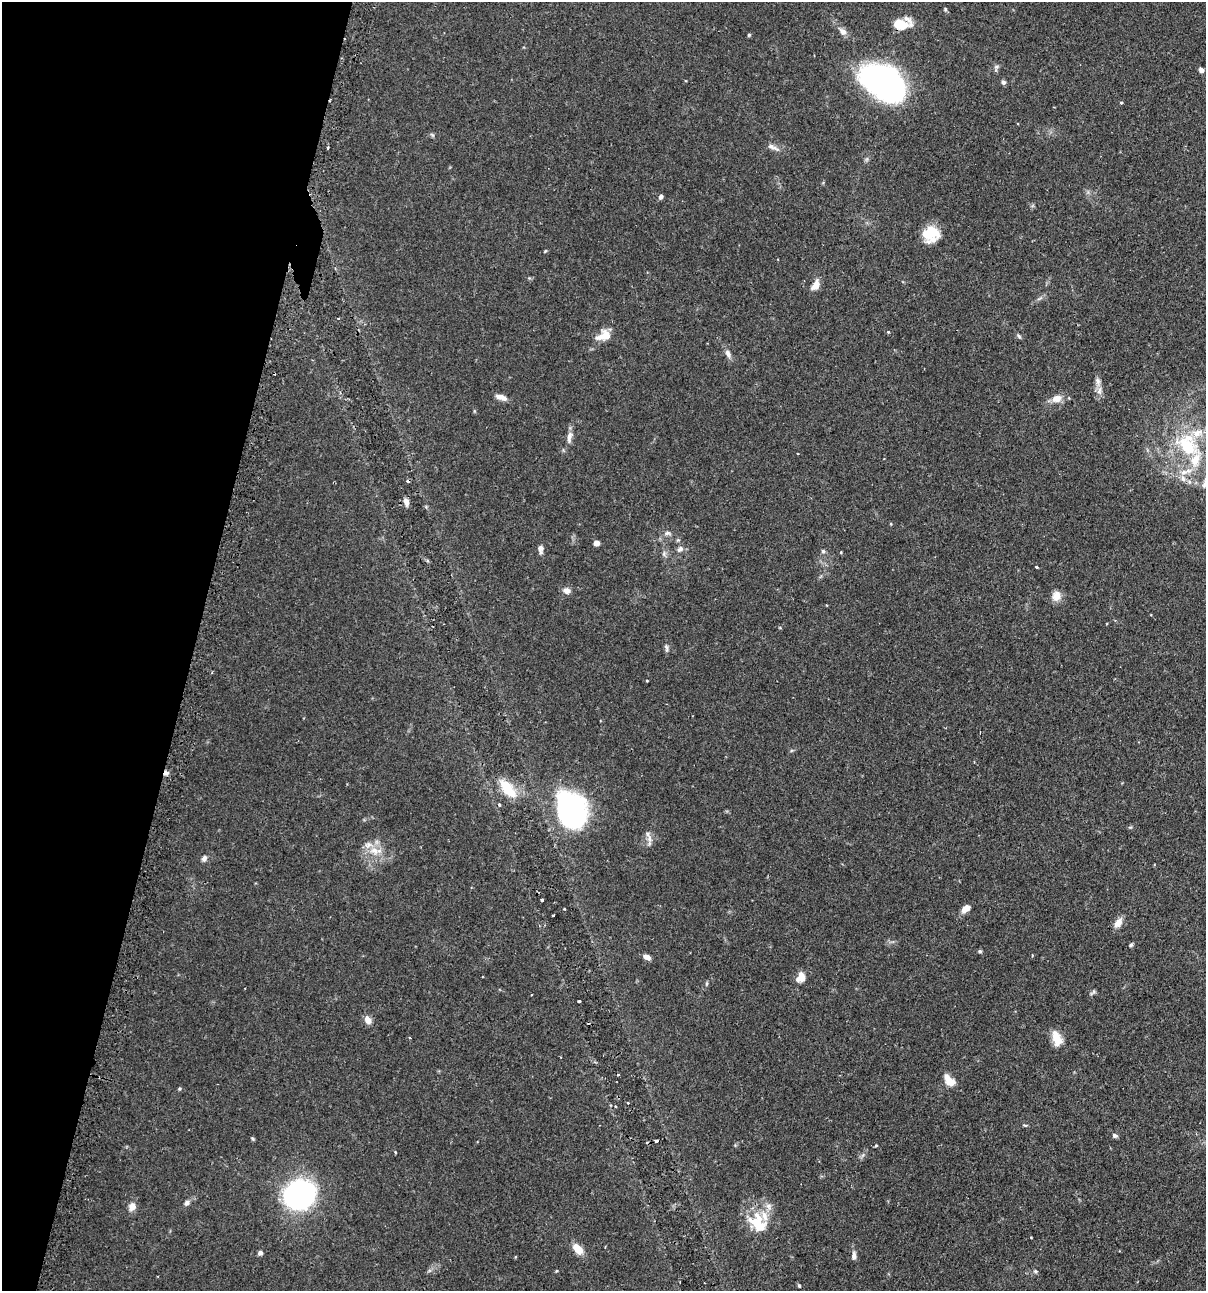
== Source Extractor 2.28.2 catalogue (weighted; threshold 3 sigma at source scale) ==
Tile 9 of 4 x 4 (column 1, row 3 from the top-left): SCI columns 154-1357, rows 1325-2613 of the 5247 x 5227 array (HDU 1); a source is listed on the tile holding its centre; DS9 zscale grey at full resolution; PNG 1208 x 1293 px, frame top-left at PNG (2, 2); no overlay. Shown black and unused: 16% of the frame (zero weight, under 2 of 3 exposures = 4% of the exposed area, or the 3 px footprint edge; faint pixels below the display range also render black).
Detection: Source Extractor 2.28.2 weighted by HDU 2 'WHT'; one run over the whole footprint, this tile lists its part. Background 0.115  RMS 0.0055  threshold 0.0248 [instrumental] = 3 sigma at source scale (4.5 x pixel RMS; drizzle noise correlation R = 1.50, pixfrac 1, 0.05/0.05 arcsec/px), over >= 5 px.
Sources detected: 95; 1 inside a brighter object's white glare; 4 cosmic-ray / hot-pixel residue — not listed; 6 inside a brighter listed object's ellipse — not listed separately; the other 84 listed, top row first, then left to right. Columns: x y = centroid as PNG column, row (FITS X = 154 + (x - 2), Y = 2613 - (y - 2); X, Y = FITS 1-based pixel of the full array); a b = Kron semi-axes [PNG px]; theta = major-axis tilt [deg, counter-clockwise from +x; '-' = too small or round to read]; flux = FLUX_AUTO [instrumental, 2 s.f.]
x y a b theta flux
945 9 5 4 - 0.66
900 25 19 11 -5 11
843 31 9 7 -44 3.1
749 35 5 4 - 0.65
996 67 8 6 1 1.2
1201 70 6 5 - 1.9
1003 82 6 5 - 1.4
883 83 43 27 -32 150
1121 103 3 3 - 0.97
432 135 7 4 -52 0.77
773 147 20 5 -24 2.6
328 148 3 2 - 0.9
661 197 6 5 - 1.4
931 233 18 15 30 14
545 251 5 3 - 0.51
815 285 13 7 61 4.5
338 318 3 2 - 0.38
888 332 3 3 - 0.7
604 335 19 12 22 7.1
1019 336 7 4 -61 0.93
728 354 12 7 -63 2.4
1098 381 14 7 -81 3
501 397 14 6 -17 3.7
1057 399 12 8 15 5
569 437 17 7 81 3.3
1188 446 30 21 -52 34
798 454 3 2 - 0.35
1184 472 13 7 15 4.2
406 502 9 6 -72 2.5
668 533 9 6 -10 1.5
678 540 5 5 - 0.7
596 543 4 4 - 5.5
540 549 11 6 -83 2.2
680 549 10 6 36 1.9
823 551 6 5 - 0.98
841 552 3 3 - 0.41
664 554 8 5 71 1.4
1036 567 3 2 - 0.56
567 591 9 8 - 2.6
1056 596 13 11 77 4.7
666 647 10 4 -80 1.4
647 681 4 2 - 0.4
166 773 6 5 - 2.1
507 788 24 12 -52 14
499 805 5 4 - 0.63
570 809 33 21 -86 110
649 839 13 6 -85 2.7
375 851 20 11 -2 8.2
204 858 8 6 62 1.8
542 900 3 3 - 0.59
966 908 9 6 38 5.1
564 909 3 2 - 0.42
553 916 3 2 - 0.59
1118 923 13 9 51 4
1131 945 6 5 - 0.86
980 951 5 4 - 0.76
647 957 8 5 -30 2.8
801 977 9 6 75 9
1093 992 10 4 32 0.98
531 995 3 2 - 0.4
579 1001 3 2 - 0.53
368 1020 11 7 -58 3.3
410 1038 3 2 - 0.5
1057 1038 17 10 -71 7.9
949 1080 15 9 -48 5.8
179 1089 5 5 - 0.71
628 1103 3 3 - 0.66
1025 1125 7 3 -9 0.59
1115 1135 7 5 -32 1.1
253 1139 6 3 -45 0.64
735 1145 5 5 - 0.57
876 1145 4 3 - 0.54
299 1195 26 22 29 130
187 1203 8 6 49 1.7
769 1206 11 8 -72 3.1
132 1207 8 7 - 4.4
758 1225 25 13 -34 14
605 1247 3 2 - 0.35
578 1249 14 8 -49 6.5
260 1253 5 5 - 1.5
854 1256 10 6 88 2.1
556 1271 5 3 - 0.45
1035 1271 5 4 - 0.73
799 1286 6 4 -62 0.67
Overlapping masked pixels (flux is a lower limit): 1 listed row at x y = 166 773